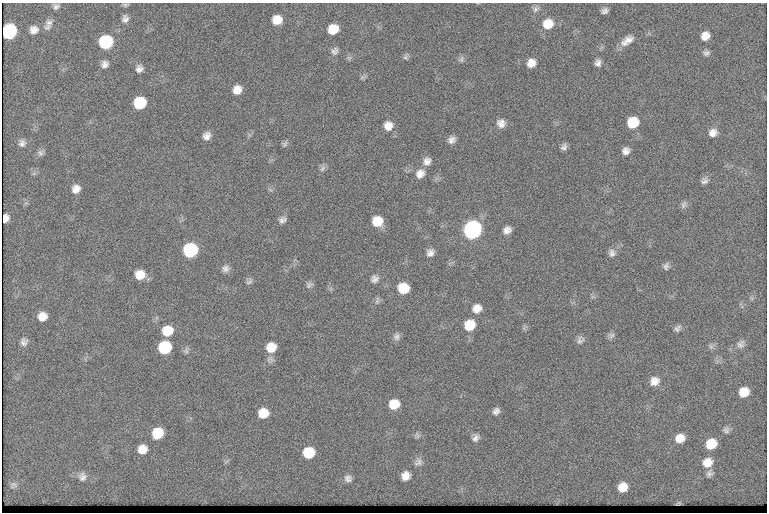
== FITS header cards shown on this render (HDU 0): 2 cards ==
NAXIS1  =                  765
NAXIS2  =                  510

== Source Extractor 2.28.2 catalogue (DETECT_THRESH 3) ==
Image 765 x 510 px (HDU 0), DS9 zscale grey, 1 PNG px = 1 image px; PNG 769 x 514 px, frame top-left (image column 1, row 510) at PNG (2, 3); no overlay
Background 125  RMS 6.8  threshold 20.5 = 3 sigma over >= 5 px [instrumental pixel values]
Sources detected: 90; all 90 listed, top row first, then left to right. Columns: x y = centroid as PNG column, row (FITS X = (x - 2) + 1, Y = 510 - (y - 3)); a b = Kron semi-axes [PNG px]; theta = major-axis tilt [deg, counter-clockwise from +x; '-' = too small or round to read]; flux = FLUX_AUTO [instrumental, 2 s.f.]
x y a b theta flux
125 5 8 4 6 800
56 6 8 7 - 1400
535 9 10 8 38 1600
605 11 7 6 - 1600
125 19 9 8 - 2000
277 20 9 8 - 6600
49 23 11 9 15 2500
548 24 12 11 - 7500
333 29 9 8 - 8200
34 30 11 10 - 3100
9 31 10 9 - 55000
705 36 10 8 45 3800
627 40 17 8 35 4300
106 42 10 9 - 40000
335 51 10 8 48 1800
706 53 9 7 17 1400
405 57 7 6 - 1000
461 59 10 6 75 1300
531 63 9 8 - 4300
598 63 9 7 -84 2000
104 64 9 8 - 2200
139 69 9 8 - 2200
237 90 9 8 - 4500
140 103 9 9 - 21000
633 122 10 9 - 13000
501 123 11 10 - 3000
388 126 11 10 - 4200
713 133 10 9 - 3100
207 136 9 7 51 2700
452 140 9 8 - 2300
22 143 9 8 - 2000
285 144 9 6 57 1000
564 147 8 7 - 1700
626 151 8 8 - 2300
40 153 10 7 -47 1400
427 161 11 10 - 3000
323 168 10 6 50 1300
420 174 12 10 44 3700
704 181 9 8 - 1600
76 189 10 9 - 3300
683 205 10 6 66 1400
5 218 8 5 74 2400
282 220 9 7 26 1800
377 221 10 9 - 9300
472 230 10 9 - 180000
507 230 9 7 30 2700
190 250 10 9 - 54000
430 253 9 8 - 2400
612 253 11 8 -82 2000
666 266 10 7 82 1500
226 268 10 9 - 2100
140 275 10 10 - 6200
375 279 10 9 - 2100
249 282 10 5 31 1200
309 285 9 8 - 1300
403 288 10 9 - 11000
477 308 10 9 - 4100
42 316 8 8 - 4300
469 325 10 9 - 11000
677 328 10 6 44 1500
167 331 11 10 - 8800
611 335 10 7 25 1400
396 337 10 8 72 1700
580 340 10 8 58 1700
24 342 10 9 - 2000
741 344 12 9 46 2300
165 347 10 9 - 26000
271 347 11 10 - 7200
711 347 7 4 -1 1100
654 381 11 10 - 3800
744 392 9 8 - 6900
394 404 10 9 - 7800
496 411 8 6 49 1800
263 413 9 8 - 7900
726 430 8 8 - 1500
157 433 10 9 - 11000
417 435 9 4 -68 940
476 438 10 7 53 1900
680 438 10 8 29 5400
711 444 10 9 - 9600
142 449 10 9 - 5000
309 453 9 9 - 13000
418 462 12 9 47 2100
707 462 12 10 30 5500
709 473 9 8 - 1600
406 476 9 8 - 3800
82 477 12 11 - 2700
348 478 10 9 - 2000
14 484 9 8 - 1600
623 487 9 9 - 5700